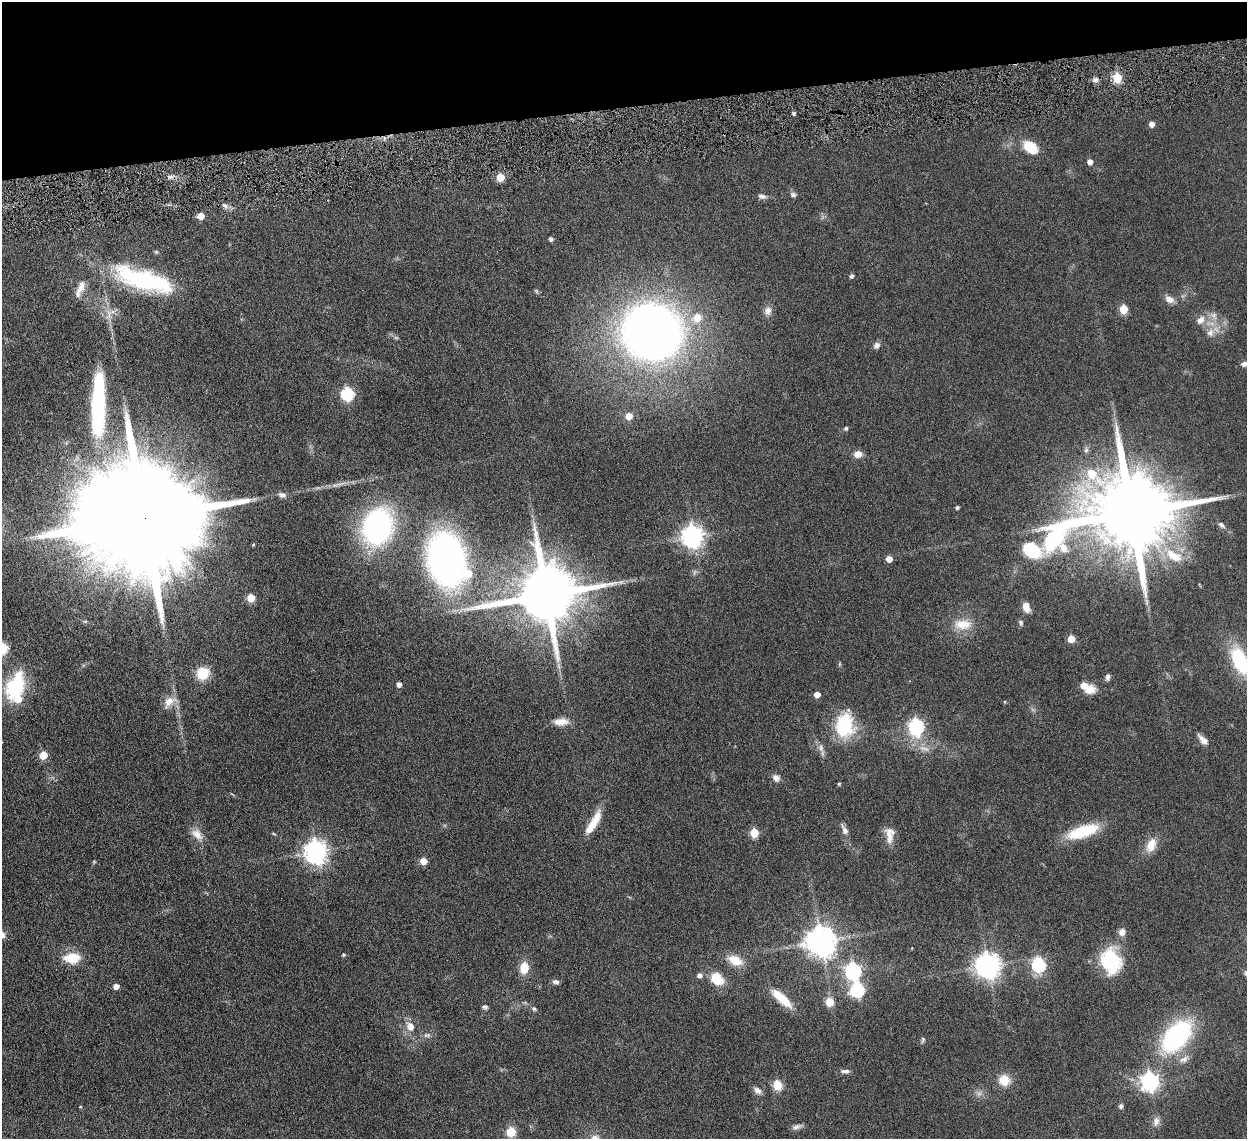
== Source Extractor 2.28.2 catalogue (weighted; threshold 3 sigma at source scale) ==
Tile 3 of 4 x 4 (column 3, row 1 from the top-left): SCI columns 2582-3826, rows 3583-4719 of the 5159 x 5000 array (HDU 1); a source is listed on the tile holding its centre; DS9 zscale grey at full resolution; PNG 1249 x 1141 px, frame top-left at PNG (2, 2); no overlay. Shown black and unused: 9% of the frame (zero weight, under 4 of 8 exposures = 5% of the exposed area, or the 3 px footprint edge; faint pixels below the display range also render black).
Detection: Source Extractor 2.28.2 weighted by HDU 2 'WHT'; one run over the whole footprint, this tile lists its part. Background 0.0545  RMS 0.0051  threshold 0.0207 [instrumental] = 3 sigma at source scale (4.09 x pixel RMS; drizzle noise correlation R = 1.36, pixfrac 0.8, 0.05/0.05 arcsec/px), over >= 5 px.
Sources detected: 124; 5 too faint to see at this stretch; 1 inside a brighter object's white glare — not listed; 3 inside a brighter listed object's ellipse — not listed separately; the other 115 listed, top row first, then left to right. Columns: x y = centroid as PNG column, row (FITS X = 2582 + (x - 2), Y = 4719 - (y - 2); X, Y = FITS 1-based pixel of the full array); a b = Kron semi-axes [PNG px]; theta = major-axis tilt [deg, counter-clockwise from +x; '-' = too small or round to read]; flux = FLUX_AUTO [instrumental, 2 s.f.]
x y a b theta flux
1117 78 5 5 - 20
1096 80 8 6 0 1.4
794 113 4 4 - 0.8
1152 124 5 4 - 2.9
1031 148 18 12 -37 10
1090 162 5 4 - 3.6
500 177 5 5 - 11
793 195 8 6 -25 1.1
762 196 11 6 -17 1.6
225 206 9 5 -48 1.6
201 216 5 5 - 7
551 239 5 5 - 0.89
852 276 5 4 - 1.1
143 280 65 21 -14 55
81 287 19 9 66 3.9
1169 299 12 8 -24 2.9
1124 309 5 5 - 14
768 311 12 10 72 2.6
112 312 10 4 6 1.8
1213 315 11 9 -35 2.7
697 318 8 7 - 7.9
1200 320 12 8 44 3.4
651 332 46 42 -9 360
1210 332 13 11 62 3.8
396 338 7 4 -2 0.67
876 345 8 7 - 1.7
1244 364 8 6 14 1.5
347 394 6 6 - 52
98 406 76 15 88 56
629 416 5 5 - 6.8
846 428 5 4 - 0.79
1086 450 7 6 - 1.2
858 454 8 6 7 4
338 484 29 4 15 3.3
282 495 10 7 -9 1.6
957 507 4 3 - 0.86
1130 513 31 20 13 8700
143 518 47 23 6 28000
1221 525 11 6 -40 1.5
378 527 28 22 76 100
693 536 8 7 - 300
1173 556 30 14 -30 12
446 559 39 27 -78 210
889 559 5 4 - 4.6
546 595 17 15 13 4200
251 598 5 5 - 13
1026 607 10 7 -73 4.2
1021 622 7 5 -69 0.92
963 624 25 14 1 8.8
1071 639 5 5 - 8.1
2 648 6 6 - 37
1240 661 28 14 -66 31
839 664 6 4 71 0.46
203 673 13 12 - 11
1108 677 8 6 81 1.3
399 684 5 4 - 2
16 686 29 17 68 30
1089 690 16 12 16 5.3
817 695 5 5 - 4.3
169 702 21 12 39 5
1005 702 5 3 - 0.38
561 722 18 9 1 4.6
845 726 29 23 88 24
916 726 7 6 - 110
1203 740 16 7 -45 2.7
821 748 13 7 -74 2.3
43 755 5 5 - 11
776 778 10 8 -40 2.3
839 784 4 3 - 0.56
593 822 31 8 59 9.3
844 830 15 6 -62 2.4
1083 831 31 11 18 22
754 833 5 5 - 17
197 834 18 11 -43 4.5
274 834 7 3 -19 0.43
889 835 22 11 -89 5.2
1151 845 18 11 66 6.1
316 852 8 8 - 330
423 861 5 5 - 6.7
94 862 5 4 - 0.43
1122 932 8 8 - 2.7
821 941 9 9 - 680
912 948 3 2 - 0.26
343 955 5 5 - 0.55
72 958 11 7 -1 17
735 960 20 12 -24 7.5
1111 961 28 22 -74 24
988 965 8 8 - 420
1039 965 7 6 - 66
524 968 15 11 83 6
853 971 7 7 - 120
700 975 5 5 - 2
717 979 14 11 -45 11
556 982 8 5 -3 1.4
116 986 4 4 - 3.1
858 989 7 7 - 52
782 998 32 10 -42 9.8
829 1002 5 5 - 13
485 1007 6 5 - 1.1
534 1009 7 5 -39 0.84
410 1026 12 10 -64 4.2
427 1035 10 6 0 1.4
1176 1036 32 18 49 68
923 1040 8 5 74 0.73
1184 1059 16 8 27 2.7
845 1071 13 5 -2 1.6
1004 1080 15 14 - 6.2
1150 1082 7 7 - 170
777 1085 5 5 - 21
757 1090 10 7 -43 2.2
1121 1106 5 5 - 1.3
80 1107 4 3 - 0.28
1156 1121 13 8 75 2.4
797 1127 14 5 18 1.6
511 1132 6 5 - 18
Overlapping masked pixels (flux is a lower limit): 1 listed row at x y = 143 518
Isophote crosses this tile's border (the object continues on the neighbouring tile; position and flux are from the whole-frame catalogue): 3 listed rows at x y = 1244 364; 2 648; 1240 661